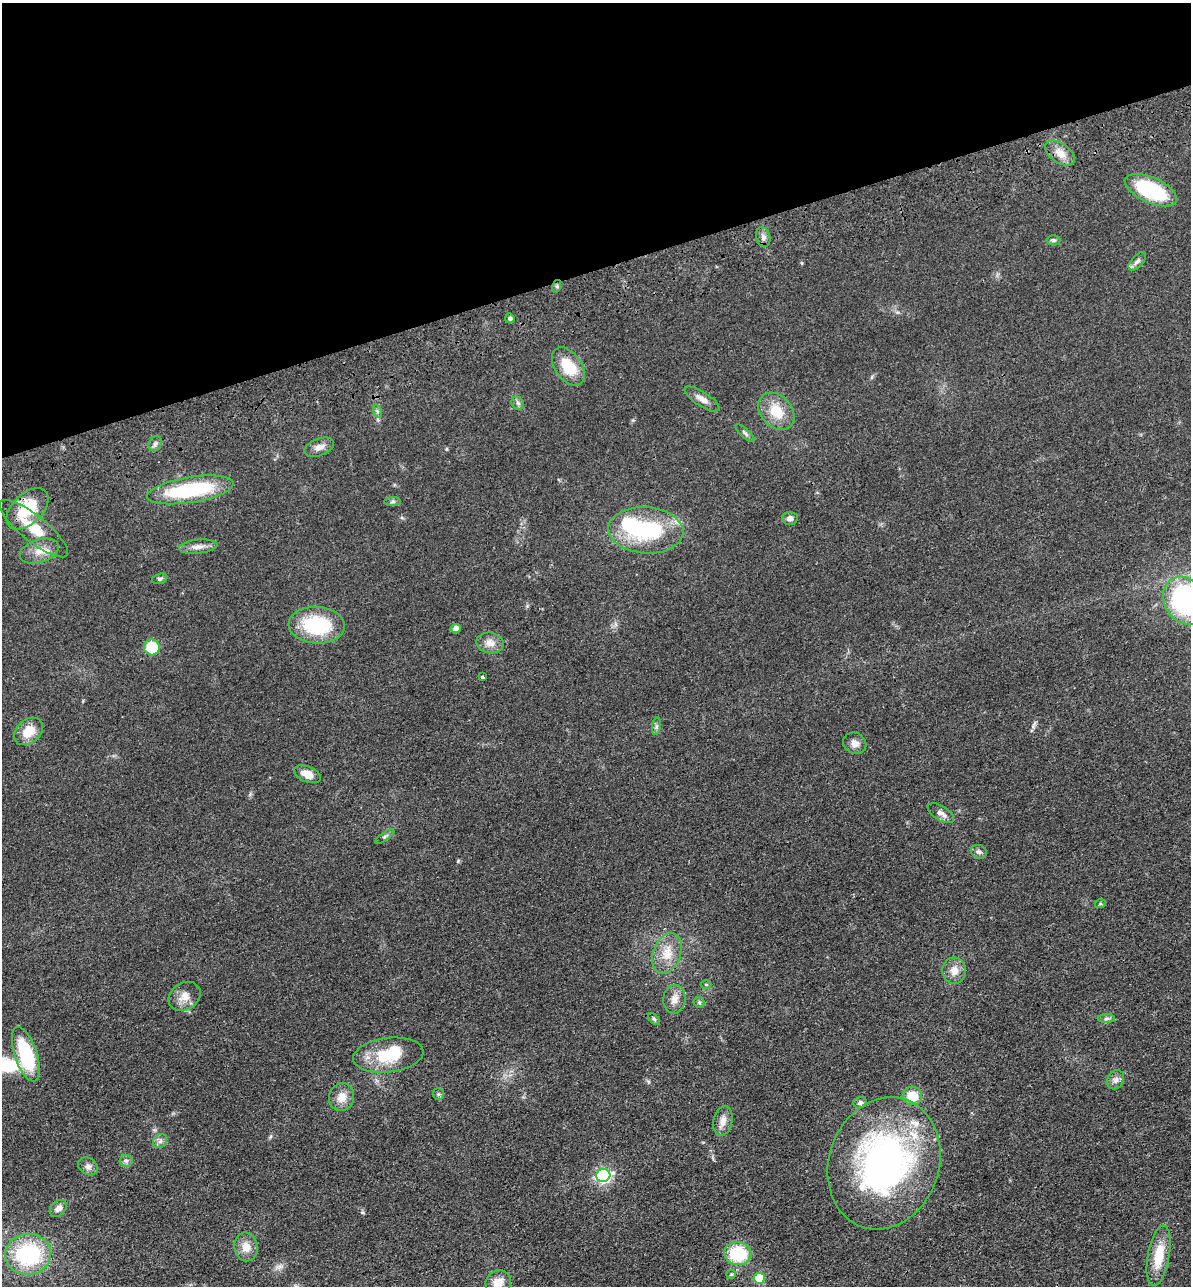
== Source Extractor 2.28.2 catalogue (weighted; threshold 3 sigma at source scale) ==
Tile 3 of 4 x 4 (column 3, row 1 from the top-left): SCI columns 2675-3863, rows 3968-5251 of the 5229 x 5365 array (HDU 1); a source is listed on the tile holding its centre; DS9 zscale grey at full resolution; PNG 1193 x 1288 px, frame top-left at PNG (2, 3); each listed source drawn as its Kron ellipse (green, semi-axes under 4 px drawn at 4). Shown black and unused: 21% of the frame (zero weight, under 3 of 4 exposures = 6% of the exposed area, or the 3 px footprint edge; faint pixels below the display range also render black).
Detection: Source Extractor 2.28.2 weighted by HDU 2 'WHT'; one run over the whole footprint, this tile lists its part. Background 0.0462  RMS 0.0058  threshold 0.0259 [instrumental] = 3 sigma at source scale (4.5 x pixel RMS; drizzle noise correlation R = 1.50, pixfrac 1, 0.05/0.05 arcsec/px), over >= 5 px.
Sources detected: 70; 1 inside a brighter object's white glare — neither listed nor drawn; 2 inside a brighter listed object's ellipse — not listed separately; the other 67 listed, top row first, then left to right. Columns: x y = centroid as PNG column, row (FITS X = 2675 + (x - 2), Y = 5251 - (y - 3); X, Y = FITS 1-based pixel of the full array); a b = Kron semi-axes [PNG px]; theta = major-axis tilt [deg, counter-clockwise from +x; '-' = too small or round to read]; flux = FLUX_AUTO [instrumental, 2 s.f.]
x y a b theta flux
1060 153 17 9 -36 6.2
1151 190 27 13 -24 43
763 237 10 7 -73 2.4
1054 240 7 5 0 1
1137 261 11 5 47 1.9
557 286 6 4 72 0.95
510 318 5 4 - 1.4
568 366 21 13 -55 17
702 399 20 7 -33 4
518 403 7 5 -47 1.4
377 411 7 4 -72 1
776 411 21 15 -47 14
745 433 12 4 -42 1.3
155 444 8 6 56 1.6
319 447 16 8 21 4
190 490 44 12 9 50
392 502 8 4 1 1.3
27 509 25 15 44 22
790 518 8 6 -2 2.4
34 529 42 13 -39 18
646 530 37 23 -4 46
198 547 19 7 6 3.8
39 551 20 11 18 7.2
159 579 8 5 17 1.2
1185 601 25 20 -56 87
317 625 28 18 -4 37
456 628 5 4 - 3.9
490 643 13 10 -9 4.7
152 647 8 7 - 21
482 677 3 3 - 0.74
656 726 9 4 81 1.3
28 731 16 12 41 10
855 743 12 10 -30 3.7
308 774 14 7 -22 6.3
941 813 15 7 -31 3.2
385 837 11 4 33 1.3
979 852 8 6 -23 1.6
1100 904 5 3 - 0.61
667 954 21 13 71 10
954 971 13 11 -85 5.8
706 984 5 3 - 0.59
185 996 17 13 32 6.1
674 999 14 11 80 4.8
699 1002 6 5 - 0.96
1106 1018 8 4 1 1.2
654 1019 7 4 -45 0.9
26 1054 28 11 -71 42
388 1055 35 17 7 23
1116 1080 10 8 59 2.5
438 1094 6 5 - 0.91
912 1096 10 9 - 12
342 1097 14 12 74 6.1
860 1103 7 5 20 1.6
723 1121 15 9 79 4.5
160 1141 8 6 46 1.7
126 1161 6 6 - 1.4
884 1163 67 55 70 180
88 1166 10 8 -33 2.5
603 1175 7 6 - 120
58 1208 10 7 43 3.1
246 1247 14 11 -79 5.8
28 1254 23 20 9 51
738 1254 13 11 -8 30
1159 1256 31 11 80 15
731 1274 5 4 - 0.67
759 1278 5 5 - 20
498 1282 13 12 - 6.6
Overlapping masked pixels (flux is a lower limit): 1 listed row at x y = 27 509
Isophote crosses this tile's border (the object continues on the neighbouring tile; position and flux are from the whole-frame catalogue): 2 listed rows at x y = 1185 601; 498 1282
Unlisted compact peaks at least as high as the median listed source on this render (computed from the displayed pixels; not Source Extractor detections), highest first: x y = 458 861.